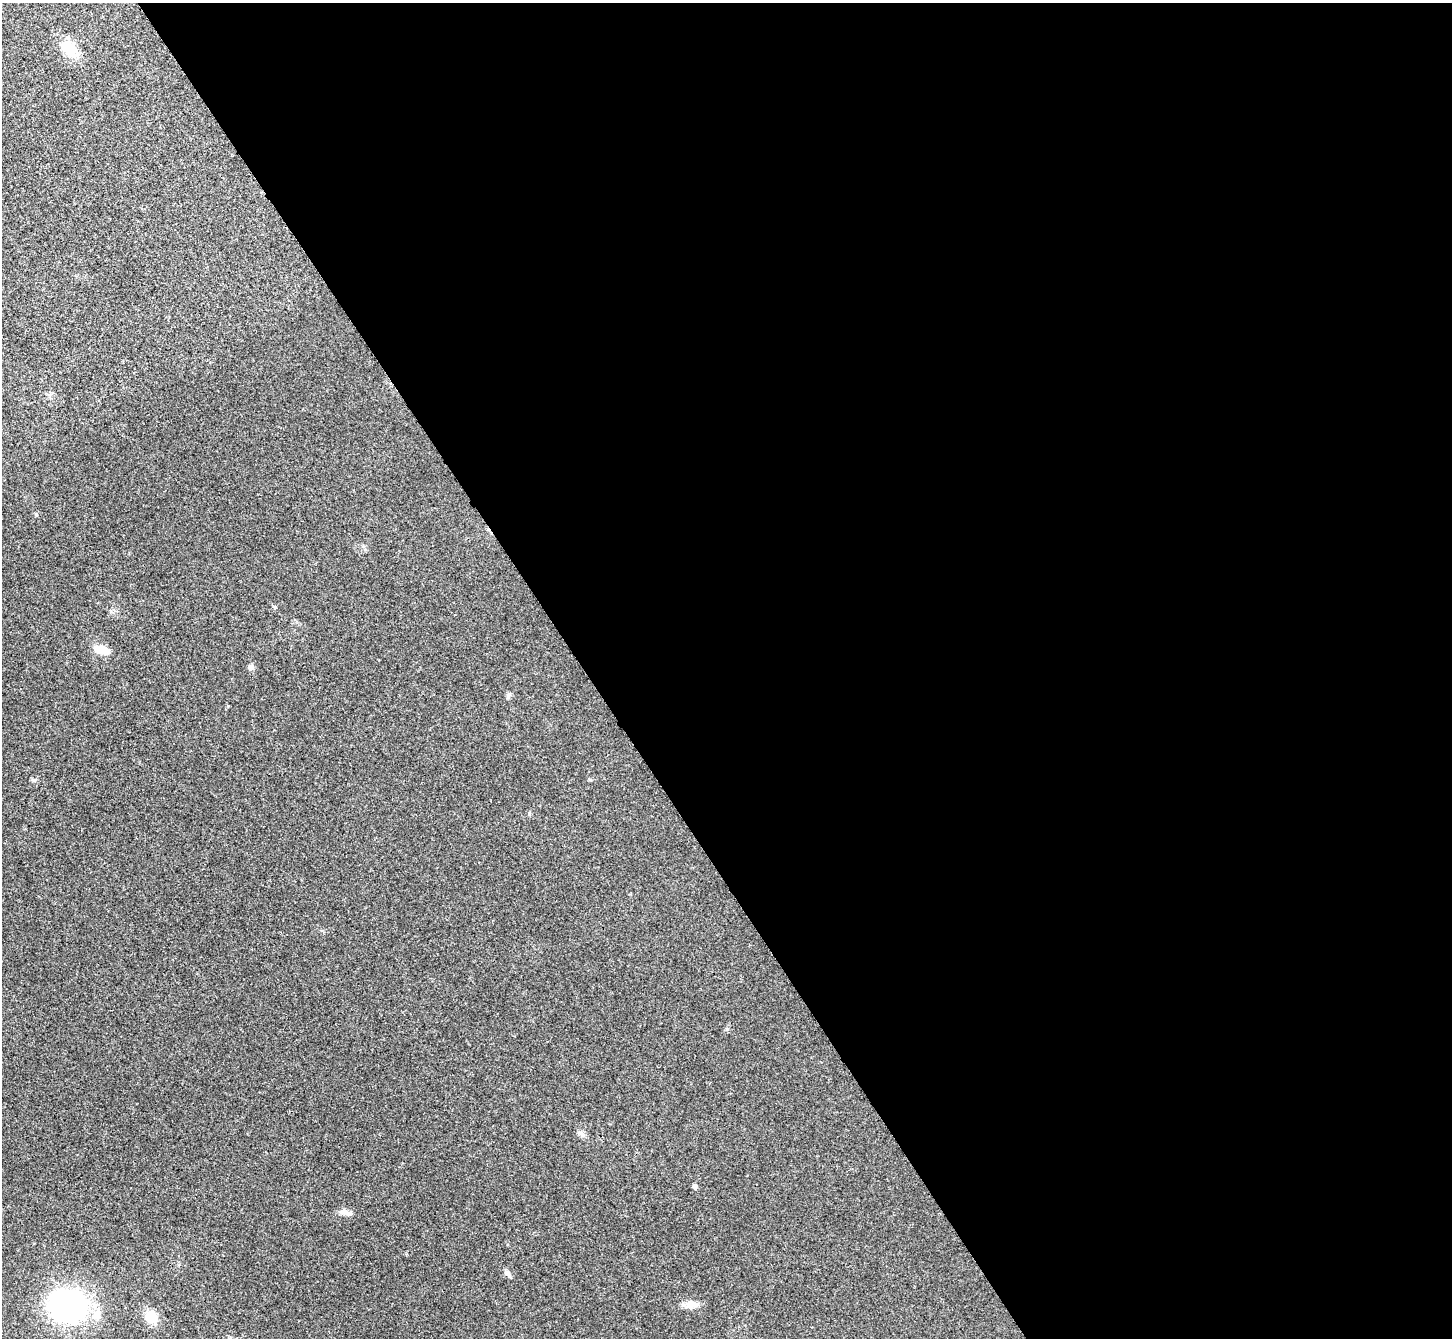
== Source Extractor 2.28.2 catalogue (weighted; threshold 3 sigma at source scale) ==
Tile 8 of 4 x 4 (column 4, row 2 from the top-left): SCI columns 4357-5806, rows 2836-4171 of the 5814 x 5807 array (HDU 1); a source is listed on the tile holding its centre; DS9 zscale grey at full resolution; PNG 1454 x 1340 px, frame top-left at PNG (2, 3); no overlay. Shown black and unused: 60% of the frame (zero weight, under 3 of 4 exposures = <1% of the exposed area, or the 3 px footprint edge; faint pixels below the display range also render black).
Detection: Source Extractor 2.28.2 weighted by HDU 2 'WHT'; one run over the whole footprint, this tile lists its part. Background 0.0326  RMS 0.0062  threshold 0.0279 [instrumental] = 3 sigma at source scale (4.5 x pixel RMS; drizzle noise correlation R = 1.50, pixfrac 1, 0.05/0.05 arcsec/px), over >= 5 px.
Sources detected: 14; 1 inside a brighter object's white glare — not listed; the other 13 listed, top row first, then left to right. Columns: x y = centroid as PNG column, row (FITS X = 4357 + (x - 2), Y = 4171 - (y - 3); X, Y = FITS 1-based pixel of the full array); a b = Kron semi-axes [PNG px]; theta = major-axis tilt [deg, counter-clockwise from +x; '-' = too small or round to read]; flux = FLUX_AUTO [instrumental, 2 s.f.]
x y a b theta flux
69 49 25 16 -40 13
36 514 5 4 - 0.85
101 649 22 10 -14 8
251 667 8 7 - 1.7
508 695 8 6 37 1.4
727 1029 6 5 - 0.98
582 1133 10 6 -45 2.1
695 1186 5 4 - 1.9
343 1212 10 8 -11 3.1
508 1273 9 6 -60 2
690 1304 13 10 11 4.9
67 1306 24 18 -14 180
151 1317 14 12 -54 11
Unlisted compact peaks at least as high as the median listed source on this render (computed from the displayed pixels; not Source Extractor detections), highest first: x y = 34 780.